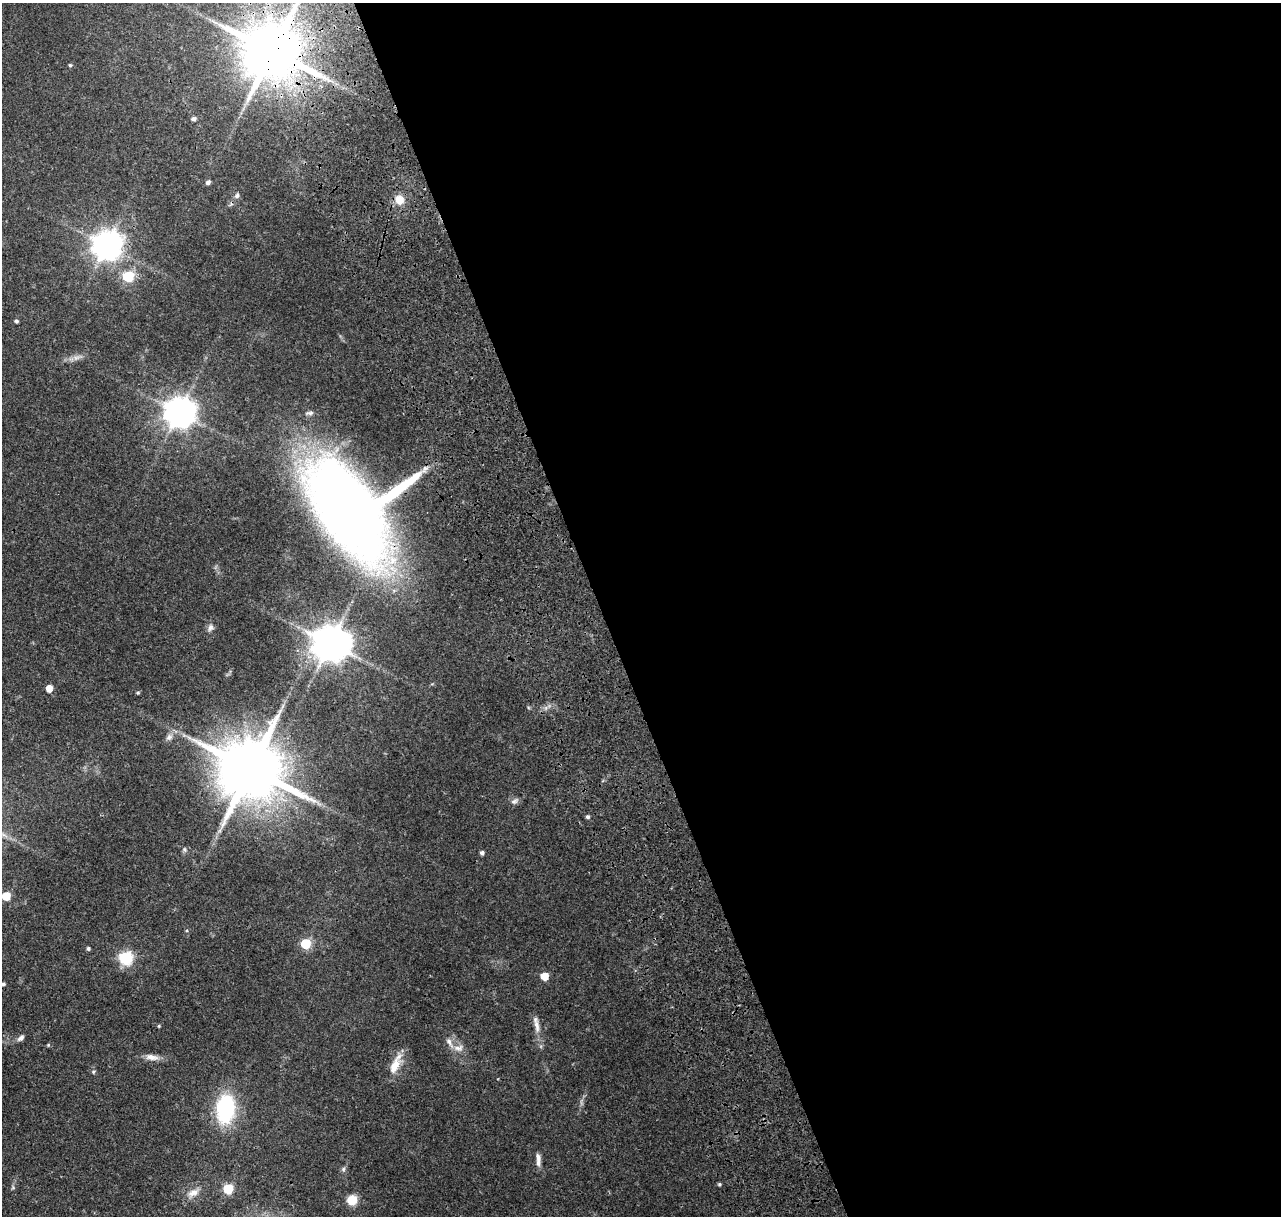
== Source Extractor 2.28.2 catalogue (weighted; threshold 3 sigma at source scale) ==
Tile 8 of 4 x 4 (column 4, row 2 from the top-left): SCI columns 4273-5551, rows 2910-4123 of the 5993 x 5867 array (HDU 1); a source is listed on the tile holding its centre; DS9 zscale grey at full resolution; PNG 1283 x 1218 px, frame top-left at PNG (2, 3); no overlay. Shown black and unused: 53% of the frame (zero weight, under 3 of 4 exposures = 25% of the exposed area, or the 3 px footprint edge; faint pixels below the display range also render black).
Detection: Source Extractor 2.28.2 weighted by HDU 2 'WHT'; one run over the whole footprint, this tile lists its part. Background 0.142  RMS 0.0044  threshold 0.0196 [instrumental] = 3 sigma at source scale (4.5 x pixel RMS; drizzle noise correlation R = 1.50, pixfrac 1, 0.0396/0.0396 arcsec/px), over >= 5 px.
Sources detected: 49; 2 too faint to see at this stretch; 1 inside a brighter object's white glare — not listed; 2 inside a brighter listed object's ellipse — not listed separately; the other 44 listed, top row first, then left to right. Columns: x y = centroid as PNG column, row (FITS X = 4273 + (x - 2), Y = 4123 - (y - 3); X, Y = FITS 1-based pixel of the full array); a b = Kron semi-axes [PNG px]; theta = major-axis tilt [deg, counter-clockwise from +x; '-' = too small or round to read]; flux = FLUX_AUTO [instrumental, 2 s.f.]
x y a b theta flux
272 51 19 15 14 3100
70 65 4 4 - 0.63
194 119 7 5 0 1.2
208 182 5 4 - 1.6
237 195 9 6 60 1.2
399 200 11 10 - 5.6
107 246 10 9 - 610
128 276 6 6 - 31
16 321 4 4 - 0.86
179 412 10 9 - 660
309 413 13 5 6 1.3
350 509 78 50 -54 610
210 628 10 8 62 1.8
330 643 11 10 - 1100
49 688 5 5 - 4.9
138 693 4 4 - 0.59
169 737 11 8 48 2.2
250 769 22 17 13 3700
515 801 12 7 31 1.6
588 817 5 5 - 0.89
184 849 7 6 - 0.96
482 853 4 4 - 1.2
6 896 5 5 - 13
306 944 6 6 - 27
88 948 4 4 - 0.85
125 958 6 6 - 63
544 976 5 5 - 9.8
3 984 6 4 1 0.71
159 1026 4 4 - 0.48
537 1026 21 7 -85 3.5
21 1038 10 6 43 1.5
48 1045 5 4 - 0.47
459 1048 16 9 9 3
152 1057 20 8 -8 3.3
395 1064 29 9 66 7.4
93 1072 6 5 - 0.66
225 1109 28 18 84 40
538 1163 10 7 -89 1.9
343 1169 7 5 69 0.92
719 1184 5 4 - 0.61
13 1187 6 5 - 0.65
228 1189 6 5 - 29
193 1193 19 10 32 4.4
352 1200 7 7 - 10
Overlapping masked pixels (flux is a lower limit): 3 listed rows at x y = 272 51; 350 509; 250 769
Isophote crosses this tile's border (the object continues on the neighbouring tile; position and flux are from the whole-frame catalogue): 2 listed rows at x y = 272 51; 3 984